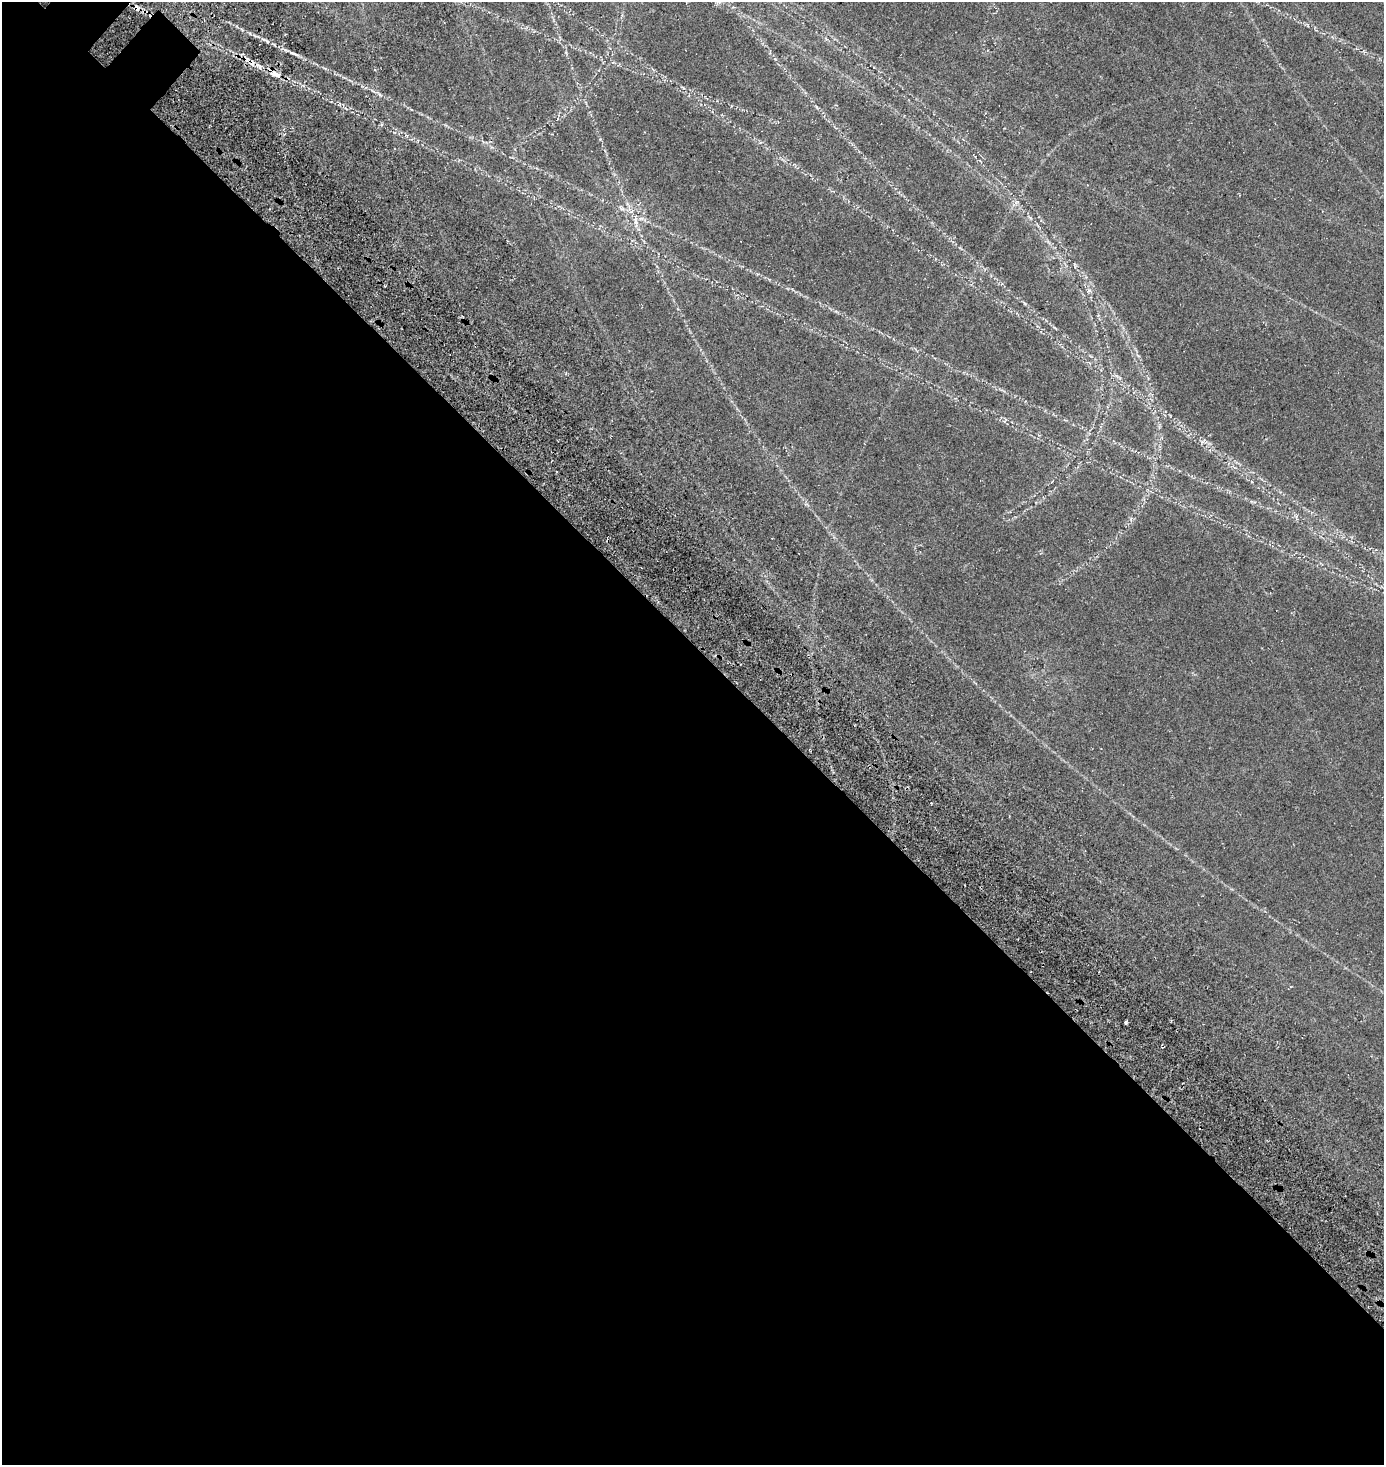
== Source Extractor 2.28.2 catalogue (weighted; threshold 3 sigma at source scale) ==
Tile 14 of 4 x 4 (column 2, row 4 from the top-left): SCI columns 1662-3043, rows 250-1712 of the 6331 x 6330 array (HDU 1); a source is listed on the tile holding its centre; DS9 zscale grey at full resolution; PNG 1386 x 1467 px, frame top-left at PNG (2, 2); no overlay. Shown black and unused: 56% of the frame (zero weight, under 3 of 5 exposures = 11% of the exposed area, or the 3 px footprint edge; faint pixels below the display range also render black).
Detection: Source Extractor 2.28.2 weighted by HDU 2 'WHT'; one run over the whole footprint, this tile lists its part. Background 0.14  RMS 0.026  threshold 0.115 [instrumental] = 3 sigma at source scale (4.5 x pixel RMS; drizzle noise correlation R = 1.50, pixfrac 1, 0.05/0.05 arcsec/px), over >= 5 px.
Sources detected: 5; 1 cosmic-ray / hot-pixel residue — not listed; the other 4 listed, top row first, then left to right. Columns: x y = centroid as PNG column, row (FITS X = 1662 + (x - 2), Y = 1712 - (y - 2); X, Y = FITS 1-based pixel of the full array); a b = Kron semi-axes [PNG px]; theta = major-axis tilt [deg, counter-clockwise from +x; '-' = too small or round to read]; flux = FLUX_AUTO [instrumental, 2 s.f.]
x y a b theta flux
276 74 13 5 -31 19
621 208 10 5 -52 6.5
641 218 7 4 18 5.2
1126 1022 4 3 - 4.8